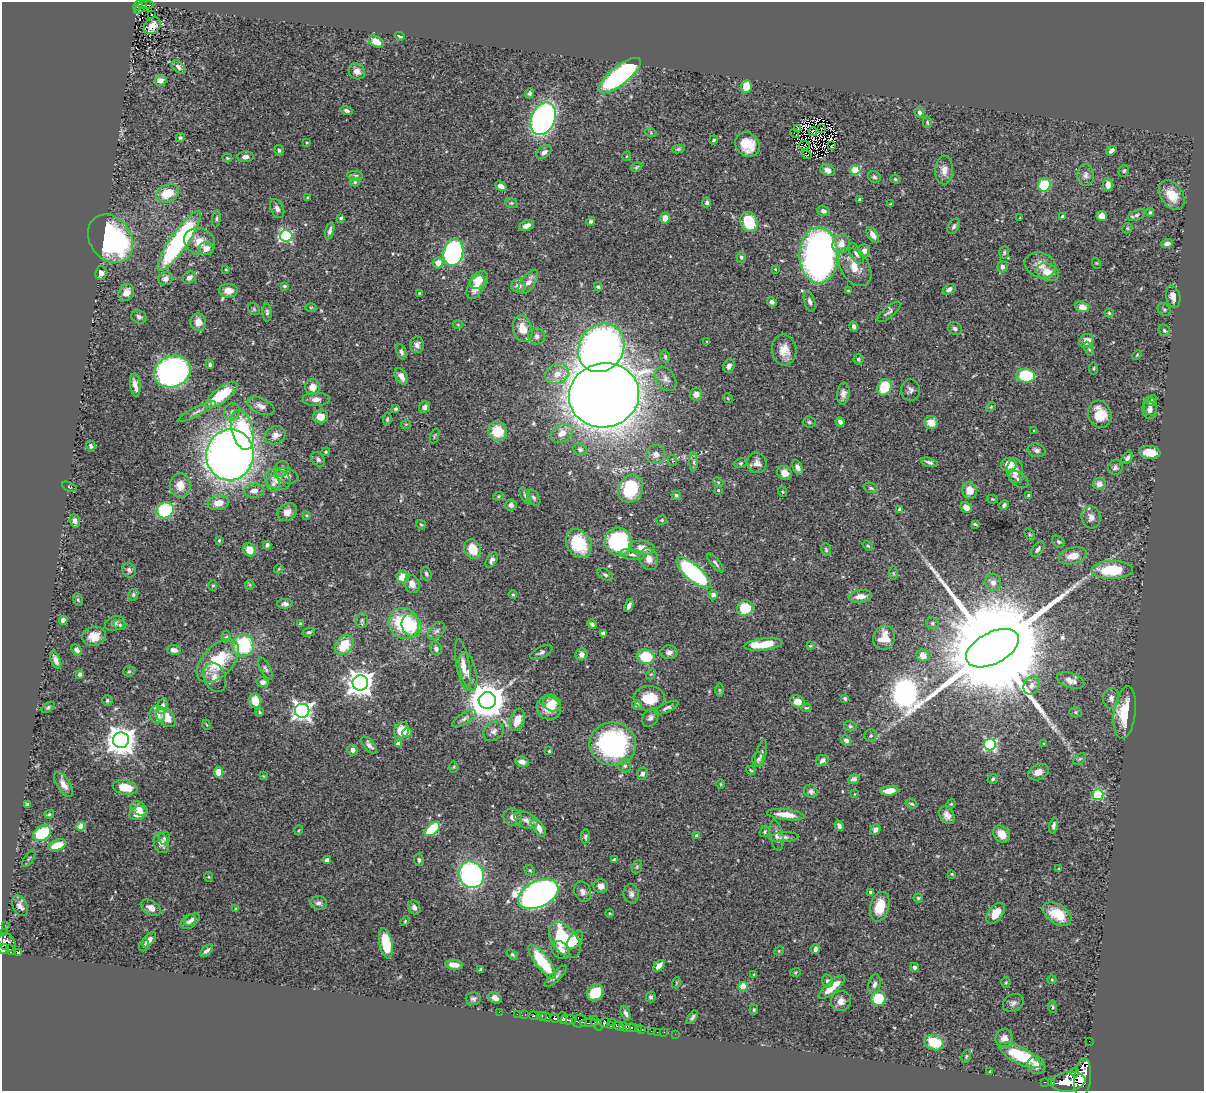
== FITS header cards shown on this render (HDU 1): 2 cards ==
NAXIS1  =                 1202
NAXIS2  =                 1089

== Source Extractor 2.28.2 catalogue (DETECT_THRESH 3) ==
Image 1202 x 1089 px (HDU 1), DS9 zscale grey, 1 PNG px = 1 image px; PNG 1206 x 1093 px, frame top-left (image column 1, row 1089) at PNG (2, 2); each listed source drawn as its Kron ellipse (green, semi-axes under 4 px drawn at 4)
Background 0.712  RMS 0.026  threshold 0.0772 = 3 sigma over >= 5 px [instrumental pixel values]
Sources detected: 514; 4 with non-positive FLUX_AUTO (blend fragments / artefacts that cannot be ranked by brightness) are neither listed nor drawn; of the other 510, the 500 brightest by FLUX_AUTO listed and drawn (10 fainter detections omitted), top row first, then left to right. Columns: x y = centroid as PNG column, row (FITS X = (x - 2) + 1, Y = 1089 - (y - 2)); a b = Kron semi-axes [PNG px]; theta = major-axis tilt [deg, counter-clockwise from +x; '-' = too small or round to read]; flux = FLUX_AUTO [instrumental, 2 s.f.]
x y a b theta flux
138 5 6 3 54 65
146 5 8 2 0 91
140 7 7 3 45 56
151 15 2 2 - 1.7
152 26 10 7 43 16
400 36 5 3 - 2.9
376 41 8 5 -27 21
178 67 8 5 -44 5.9
357 71 9 7 -37 11
620 76 26 9 38 310
160 81 6 5 - 11
746 87 6 5 - 30
529 93 5 4 - 3.4
346 110 6 4 -15 5.5
919 112 5 5 - 4.5
543 119 17 11 67 570
927 122 6 4 -76 2.5
798 128 2 2 - 2.7
821 128 2 2 - 2.1
813 132 4 2 - 2.9
651 133 5 3 - 1.9
794 133 5 2 - 2.6
180 138 4 4 - 2.7
714 140 5 3 - 2.4
307 143 3 3 - 1.8
747 145 13 11 -46 37
804 145 5 3 - 5.8
831 145 3 2 - 2.1
678 149 6 4 10 2.9
279 150 5 4 - 3.5
1111 151 6 4 37 7
544 152 8 5 35 7.2
807 155 5 2 - 2
627 156 4 3 - 1.3
245 157 8 5 5 7.4
227 158 5 4 - 1.7
636 167 6 4 29 2.3
828 170 7 5 -26 9.4
855 170 5 4 - 92
944 170 14 9 88 14
1124 171 6 5 - 3
1086 175 11 8 -88 8.2
355 176 8 5 -7 3.5
874 177 7 5 -32 3.1
895 179 5 4 - 2.5
355 182 5 4 - 2.5
1044 185 7 6 - 59
1108 185 6 5 - 10
501 186 6 4 -29 8.2
168 193 12 8 22 38
1172 195 16 11 -57 32
307 198 3 3 - 1.7
860 200 4 3 - 5.5
707 202 5 4 - 4.9
511 203 6 5 - 2.6
891 204 4 2 - 1.6
277 208 10 6 -65 7.6
823 211 6 5 - 7.1
1150 212 4 3 - 2.4
1136 215 9 5 25 4.5
1102 216 5 5 - 14
1062 217 4 4 - 10
341 218 3 3 - 3.3
665 218 5 5 - 15
1020 218 3 2 - 1.4
216 219 8 4 83 3.4
590 221 4 4 - 3.3
749 222 10 8 -65 67
526 226 8 5 21 10
954 226 8 5 59 4.3
1127 228 5 5 - 2.5
330 231 9 4 75 6.1
873 235 9 5 -56 9.2
286 236 6 5 - 260
110 239 26 20 -54 350
179 241 36 9 55 360
199 241 16 13 -25 27
841 244 10 8 62 18
1167 244 6 4 19 8.2
206 249 7 6 - 17
864 251 6 6 - 8.3
453 252 13 10 78 430
1004 252 6 5 - 2.9
856 253 12 5 -60 7
819 255 28 19 -90 1000
741 257 5 4 - 3.3
438 263 6 5 - 18
1096 263 5 3 - 1.7
1040 265 16 12 -16 20
855 267 21 14 -55 30
1002 267 6 5 - 6.3
226 269 3 2 - 1.9
775 269 4 3 - 1.4
1048 272 11 8 -26 24
101 273 7 6 - 7.7
189 277 7 5 38 7.4
166 279 7 6 - 10
479 280 10 7 41 27
528 282 14 7 55 15
284 286 4 3 - 2.8
518 286 7 6 - 11
476 287 13 7 62 21
598 287 4 4 - 2.7
949 289 7 4 31 5.5
228 291 9 7 -1 18
848 291 4 3 - 1.8
126 292 9 7 59 13
420 293 4 3 - 2.5
1173 297 11 7 -77 15
810 301 11 5 -74 6.3
772 302 5 4 - 5.3
311 307 5 3 - 1.7
1082 307 7 5 -19 15
254 309 6 5 - 2.4
1164 310 7 5 -38 3.1
267 312 9 4 -87 4.4
889 312 14 5 40 5.7
1109 313 4 4 - 2.3
139 317 8 6 -27 4.9
198 322 9 7 -86 18
458 325 5 3 - 1.6
854 327 5 4 - 4.7
955 328 7 6 - 4.8
523 329 13 9 -75 26
1164 330 6 5 - 3.1
536 336 8 8 - 7.5
1086 341 7 6 - 17
707 342 4 3 - 1.5
417 345 8 7 - 7.5
601 348 25 22 54 1200
1089 349 7 4 -63 2.9
784 350 15 12 -85 24
401 352 8 5 -68 4.7
1137 355 5 3 - 1.7
665 356 6 4 -75 2.8
858 359 5 5 - 4
210 365 4 4 - 3.7
729 366 7 5 71 8.3
1094 369 6 3 89 2.2
172 371 19 15 21 560
557 374 12 9 26 21
401 376 9 5 -60 12
1026 376 9 7 -7 91
666 379 13 9 -55 10
135 385 12 5 -83 12
313 387 8 7 - 17
884 387 8 6 65 66
910 390 10 9 - 7.7
696 394 6 6 - 12
843 394 11 6 83 9.1
221 395 19 7 37 74
604 395 35 32 13 4900
728 398 5 4 - 2
316 399 14 7 0 10
1152 400 6 3 57 2.6
261 406 14 8 -24 12
1150 406 9 6 -78 6.2
424 407 6 5 - 5.5
991 407 5 4 - 1.8
396 409 3 3 - 2.6
1150 410 9 7 -76 6.7
197 412 21 4 26 8
232 412 9 7 64 7.5
1100 414 14 11 -75 41
321 416 7 7 - 21
387 419 7 4 84 3.4
809 422 6 5 - 2.9
840 422 5 4 - 6.6
931 422 7 6 - 15
406 424 5 4 - 2.2
242 430 20 11 -76 120
498 431 10 9 - 42
1034 431 4 3 - 1.6
562 433 11 8 31 15
275 435 10 8 28 13
435 436 8 3 70 2
91 446 6 4 -75 3.8
580 449 7 6 - 4.1
1036 450 9 6 -12 6.7
326 452 4 4 - 1.9
1150 452 11 6 -6 27
656 454 10 9 - 11
230 455 25 23 81 1900
1127 458 7 5 51 5.3
318 459 8 6 -50 4.7
672 460 6 3 -71 1.7
694 462 9 4 -90 4.1
929 462 8 4 -16 5.5
741 463 7 4 26 2.9
757 463 10 9 - 9.8
1009 464 8 7 - 28
798 467 7 4 -65 7.2
1115 467 7 7 - 5.6
282 469 8 6 62 5.4
1015 471 12 8 -87 21
785 473 8 6 -33 16
287 476 11 7 -16 7.5
1019 479 11 6 -36 6.1
278 480 13 10 -20 21
718 482 5 4 - 2.2
273 484 8 6 -80 6.1
1099 484 6 6 - 14
180 485 12 10 87 22
69 487 8 3 -26 2.1
871 488 7 4 -21 3.4
630 489 14 11 62 100
718 490 3 3 - 1.9
969 490 8 7 - 18
254 491 10 7 7 11
783 492 5 3 - 1.7
676 495 4 4 - 3.3
1029 495 3 3 - 3.5
498 496 5 4 - 2
526 496 9 4 -62 4.7
534 498 9 5 -57 3.9
992 499 5 4 - 1.8
218 503 10 7 8 20
511 505 5 5 - 6.9
1004 505 5 4 - 4.3
966 507 6 5 - 14
900 509 4 4 - 4.7
165 510 9 7 31 150
287 512 10 8 33 13
306 515 3 3 - 1.7
1091 517 11 9 -75 11
662 520 5 4 - 1.9
75 521 7 5 -73 8.2
421 524 5 3 - 2.1
975 524 4 3 - 2.4
1030 535 7 4 -58 2.3
219 540 3 2 - 2
618 542 14 13 - 200
1058 542 7 5 -38 3.3
579 544 15 12 -59 80
267 545 4 4 - 3.9
868 546 5 4 - 2.5
642 548 13 7 -7 19
472 549 10 8 -66 40
1038 549 9 5 54 5.7
249 550 7 6 - 25
826 550 7 4 -73 3.2
632 555 12 5 -8 6.5
1073 556 14 8 12 24
649 559 11 9 -69 16
492 560 8 5 61 6
715 563 12 4 -50 4.7
279 569 5 4 - 1.7
129 570 8 6 -60 5.4
1112 570 20 9 1 77
693 573 22 8 -42 300
893 573 6 4 -90 2.2
426 574 7 5 -70 3.7
605 575 8 5 -32 3.8
402 577 6 6 - 26
993 582 8 8 - 8.3
412 584 9 7 -69 14
213 585 5 4 - 2.1
250 585 5 4 - 2.1
513 594 4 3 - 2
133 595 6 5 - 3
713 595 4 4 - 9.8
860 596 12 6 7 14
78 600 6 4 -64 2.6
285 604 8 5 3 5.9
629 606 7 3 66 7
745 608 8 7 - 61
63 620 4 4 - 23
362 620 7 6 - 4
115 623 10 7 18 5.9
404 623 16 14 -54 120
932 623 6 5 - 3.7
301 624 4 3 - 3.7
592 624 5 3 - 5.2
120 625 6 5 - 3.6
412 625 12 9 -65 45
437 631 10 6 46 6.1
309 632 6 4 13 3.1
603 633 4 3 - 4.4
94 636 12 9 15 24
226 637 6 4 89 2.5
884 638 12 11 - 31
763 644 19 6 6 51
243 645 11 11 - 130
344 645 11 8 49 47
810 646 4 3 - 1.9
436 648 7 5 -67 4.9
992 648 29 15 28 83000
77 650 6 4 -47 5.6
174 650 7 5 -8 9.5
541 652 12 5 26 6.3
669 652 8 7 - 7.7
581 654 6 6 - 9.1
923 655 6 6 - 14
646 657 9 7 -10 63
56 660 9 4 -67 8.6
218 661 26 15 46 92
463 665 26 6 -80 19
265 669 12 5 -61 4.6
129 671 6 5 - 3
468 671 20 8 -76 18
80 674 4 4 - 4.8
651 674 5 4 - 2
215 677 15 11 -68 16
1071 680 14 7 -19 12
263 682 6 5 - 9.5
360 683 7 7 - 1900
1032 685 9 7 66 9.7
719 690 6 4 -89 2.2
649 698 15 12 2 38
1111 698 10 8 85 8.1
845 699 3 3 - 4.3
107 700 5 5 - 3.4
487 700 8 8 - 4900
255 701 7 6 - 27
798 702 7 5 -29 21
552 703 9 8 - 28
637 705 5 5 - 5.3
162 706 8 5 75 8.9
48 707 7 4 38 3.4
549 708 12 11 - 30
667 708 12 4 25 5.5
806 708 5 3 - 2.1
302 711 7 7 - 910
260 712 4 3 - 2.1
1075 712 6 5 - 2.9
1125 713 26 11 83 62
157 715 9 8 - 14
166 717 12 7 -45 31
464 718 13 5 33 6.2
650 718 10 7 55 6.8
517 720 11 7 72 26
207 725 5 3 - 1.4
850 726 6 5 - 3
401 730 8 7 - 34
494 731 11 9 41 9.4
407 732 5 4 - 51
871 735 6 6 - 3.6
121 740 8 8 - 2700
846 740 5 4 - 6.7
398 744 4 4 - 19
613 744 23 21 -5 280
1044 744 3 2 - 1.4
369 745 10 5 -50 7.3
990 745 6 6 - 250
352 750 5 5 - 9.2
549 751 3 3 - 1.9
761 753 14 5 76 6.3
758 759 7 6 - 4.2
1080 759 7 4 36 2.9
822 760 6 5 - 9.9
522 762 6 5 - 9.5
625 766 7 6 - 4.8
454 767 5 3 - 1.8
751 770 5 3 - 1.9
218 772 5 4 - 24
1038 772 11 7 25 14
642 774 6 5 - 6.1
263 776 4 4 - 1.5
854 779 6 4 22 6.3
993 779 5 4 - 3
64 784 14 6 -57 12
721 784 5 3 - 1.6
125 787 12 7 -10 34
811 791 7 6 - 5.5
889 791 9 5 5 24
855 794 4 3 - 1.4
1098 795 5 5 - 150
27 804 3 3 - 2.3
912 804 6 4 -18 2.7
951 804 5 4 - 1.8
139 808 9 6 -35 14
138 813 9 6 24 28
49 814 5 3 - 2.5
786 815 19 5 -7 24
947 815 9 7 -55 10
513 817 9 8 - 9.7
526 820 12 7 -26 11
1054 825 8 4 77 5.1
81 826 4 4 - 40
839 826 5 3 - 4.9
539 828 10 5 -60 15
432 829 9 5 40 90
875 829 5 4 - 7.3
299 830 5 3 - 1.7
765 832 6 5 - 2.5
42 833 10 7 31 92
1001 834 9 7 -44 20
776 835 15 6 -80 9.2
585 836 7 4 84 3.7
696 836 4 4 - 4.4
784 837 15 4 3 6.5
164 838 6 5 - 3.8
161 843 10 7 -73 12
57 845 9 5 21 29
29 859 9 2 54 2
614 859 4 3 - 2.3
327 860 4 4 - 7.1
419 860 6 4 -83 3.5
637 867 7 5 69 3
1059 869 4 4 - 2.7
530 870 6 5 - 2.6
952 874 3 2 - 1.8
471 875 14 12 -57 400
209 877 5 4 - 1.7
601 886 7 7 - 9.4
583 892 11 8 -67 8.3
870 892 4 4 - 2.9
538 894 21 13 26 1000
631 894 9 7 -82 6.9
918 898 4 4 - 2.2
319 903 8 7 - 8.2
20 906 11 7 -65 9.1
414 907 7 6 - 6
880 907 15 9 75 38
151 908 11 7 -32 12
236 909 4 4 - 3.5
609 913 4 3 - 1.4
995 913 12 7 51 24
1057 914 16 9 -31 46
192 920 8 5 30 5.6
405 921 5 3 - 1.8
189 922 8 6 46 5.9
5 925 2 2 - 5.6
4 932 3 2 - 25
149 940 9 5 51 9.4
565 940 20 12 -52 110
575 940 10 6 54 23
7 942 10 7 -50 760
386 943 15 6 -79 56
144 945 6 4 62 4.1
3 949 5 5 - 430
815 949 5 4 - 5.6
10 950 5 3 - 210
560 950 10 8 -39 12
207 951 8 4 42 5.9
779 951 5 4 - 1.7
18 952 4 3 - 99
512 955 6 4 -37 2.4
542 962 21 7 -53 77
454 965 9 5 -6 17
659 966 7 4 45 13
915 967 4 4 - 4
481 969 3 3 - 2.5
795 972 5 3 - 1.7
754 975 3 3 - 4.1
556 976 14 5 44 6.7
1052 980 4 4 - 1.9
827 981 6 5 - 5.4
1006 982 5 4 - 2
676 983 5 3 - 1.5
875 984 10 6 79 7.1
743 986 4 4 - 57
832 987 17 5 41 31
595 992 9 7 44 44
651 997 5 5 - 4.1
495 998 7 5 -29 8.8
878 998 7 7 - 67
473 999 7 6 - 5.1
841 1001 10 9 - 11
1013 1003 11 8 29 7.5
1052 1007 6 3 -82 1.9
754 1010 5 4 - 2.1
499 1012 2 2 - 11
626 1013 8 4 -68 4.9
517 1014 2 2 - 6.1
525 1015 4 3 - 110
534 1016 5 3 - 230
542 1016 5 3 - 520
546 1017 5 3 - 520
692 1017 8 4 55 3.5
555 1018 4 3 - 460
562 1018 6 4 -83 1000
569 1020 8 4 2 750
579 1021 7 6 - 490
612 1022 3 2 - 33
589 1023 9 3 0 170
597 1023 8 4 -59 210
604 1023 5 3 - 200
611 1026 4 2 - 210
619 1026 5 4 - 390
625 1027 6 3 -26 720
632 1028 6 3 -6 240
638 1029 3 3 - 120
642 1030 3 3 - 32
651 1031 2 2 - 17
657 1032 2 2 - 13
664 1032 2 2 - 11
675 1034 2 2 - 12
1004 1039 9 8 - 16
1089 1041 2 2 - 8
934 1042 10 7 -23 61
1020 1055 23 8 -26 87
966 1056 6 4 70 2.5
1036 1065 9 8 - 13
990 1071 3 3 - 3.1
1075 1073 5 4 - 440
1083 1078 20 8 84 4400
1045 1082 3 2 - 49
1068 1082 17 10 8 5100
1052 1083 4 3 - 170
At the frame edge (FLAGS 8, measured only in part): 1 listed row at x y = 3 949
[10 fainter detections neither listed nor drawn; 4 non-positive-flux detections neither listed nor drawn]